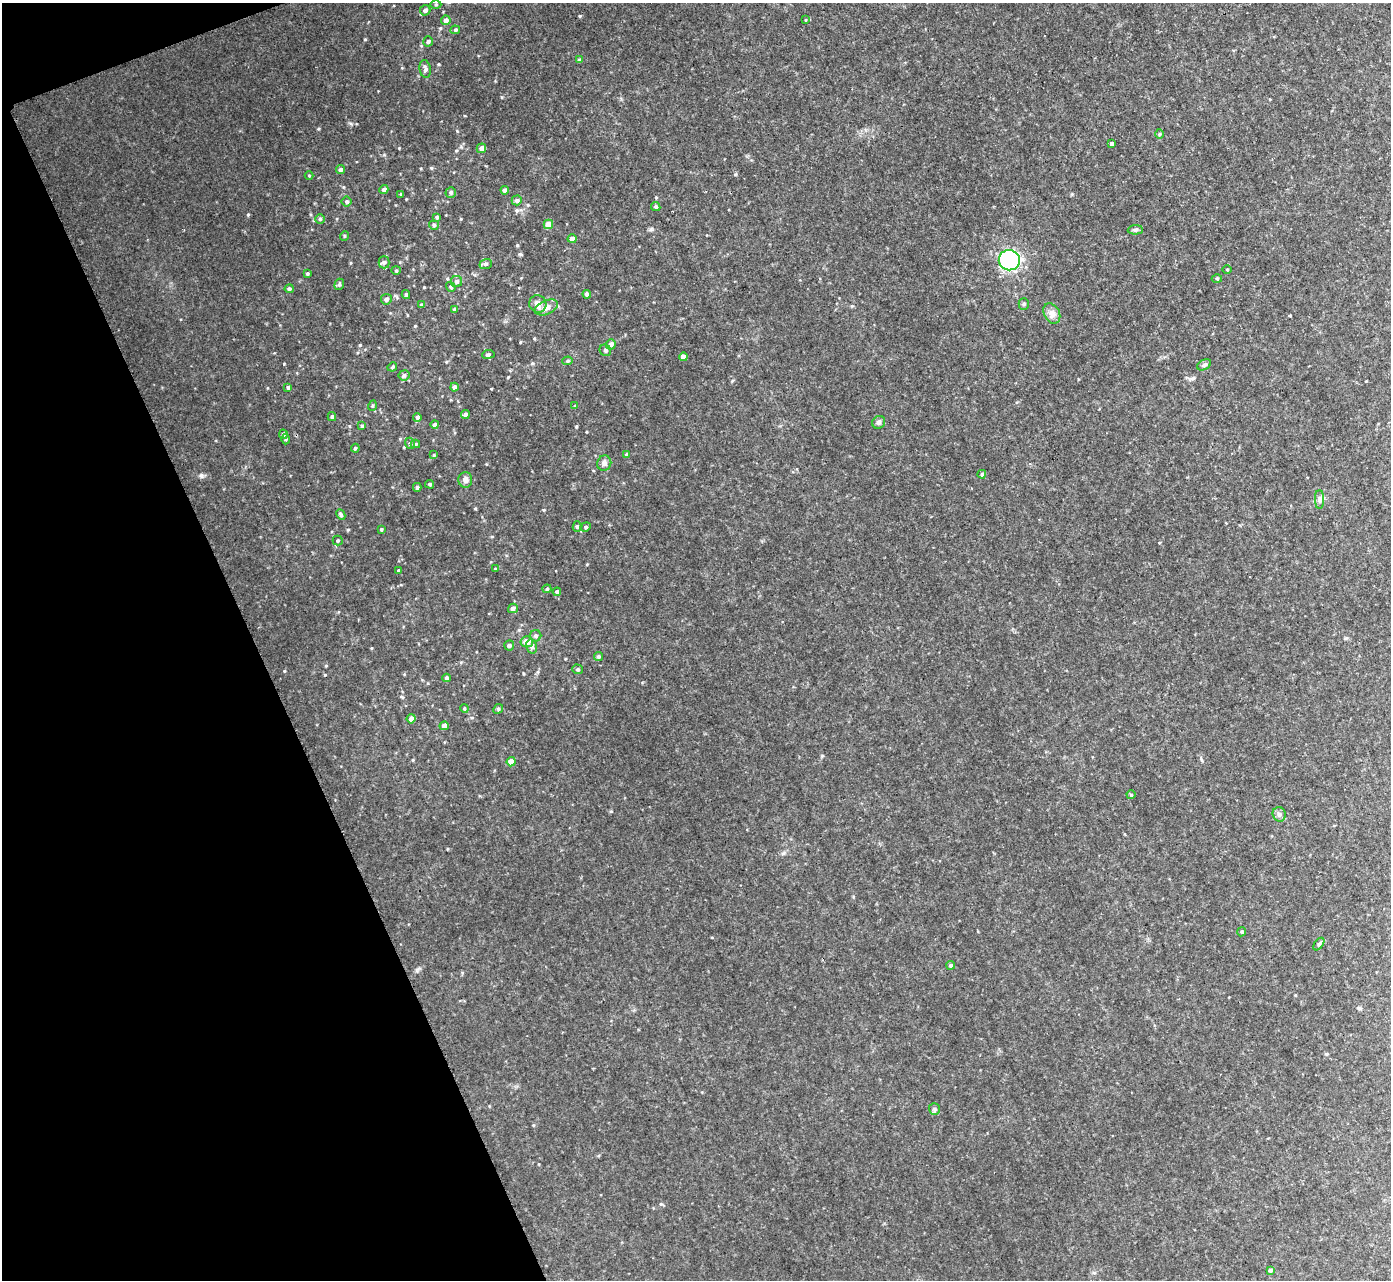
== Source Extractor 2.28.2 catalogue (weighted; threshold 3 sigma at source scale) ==
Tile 5 of 4 x 4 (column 1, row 2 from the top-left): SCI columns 70-1458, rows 2711-3988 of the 5692 x 5725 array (HDU 1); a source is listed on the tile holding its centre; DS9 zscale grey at full resolution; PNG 1393 x 1282 px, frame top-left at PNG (2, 3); each listed source drawn as its Kron ellipse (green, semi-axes under 4 px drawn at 4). Shown black and unused: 19% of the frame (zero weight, under 2 of 3 exposures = <1% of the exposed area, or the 3 px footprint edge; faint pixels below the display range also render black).
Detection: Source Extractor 2.28.2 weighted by HDU 2 'WHT'; one run over the whole footprint, this tile lists its part. Background 0.0921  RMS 0.012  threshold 0.0536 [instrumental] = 3 sigma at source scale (4.5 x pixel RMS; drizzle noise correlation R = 1.50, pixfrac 1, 0.05/0.05 arcsec/px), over >= 5 px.
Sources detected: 107; all 107 listed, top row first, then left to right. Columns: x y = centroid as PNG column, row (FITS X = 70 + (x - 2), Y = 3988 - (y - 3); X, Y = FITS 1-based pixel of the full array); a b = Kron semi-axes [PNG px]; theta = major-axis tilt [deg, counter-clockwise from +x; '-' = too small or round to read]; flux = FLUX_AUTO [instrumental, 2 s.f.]
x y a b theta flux
436 5 5 3 - 1.4
425 10 5 5 - 3.2
446 20 5 4 - 3.9
806 20 4 2 - 0.75
455 30 5 3 - 1.5
428 41 5 4 - 2.1
579 60 4 3 - 2.1
425 69 9 5 -80 3
1159 134 5 3 - 1.1
1112 144 4 3 - 3
481 148 5 4 - 5
341 170 4 4 - 2.7
309 175 4 3 - 0.89
384 189 4 4 - 3.1
505 190 4 4 - 3.5
451 192 5 5 - 2.2
401 194 4 3 - 1.1
517 200 5 5 - 2.5
347 202 5 5 - 1.8
656 207 5 4 - 2
437 217 4 3 - 1.7
320 219 5 5 - 1.7
548 224 5 4 - 11
434 225 5 4 - 1.7
1135 230 7 4 2 2.2
344 236 5 3 - 1.1
572 239 4 4 - 5.9
1009 260 10 10 - 130
384 262 6 5 - 2.2
486 264 6 5 - 2.1
1227 269 4 3 - 0.92
396 270 4 4 - 1.3
307 273 4 3 - 1.2
1217 279 5 3 - 1.2
456 281 6 5 - 2.9
339 284 6 4 69 1.6
451 287 5 4 - 1.6
289 289 4 4 - 2.2
406 294 4 3 - 1.8
587 294 4 4 - 4
386 299 5 5 - 3.5
538 304 9 8 - 6.2
1024 304 5 5 - 1.6
421 305 3 3 - 1.8
546 307 12 7 23 10
454 309 4 4 - 2
1052 313 11 7 -62 5.5
611 344 5 4 - 5
605 350 6 5 - 2.1
488 354 6 3 8 1.4
683 357 4 4 - 7.7
567 361 5 4 - 1.7
1204 365 7 5 29 2.2
392 367 5 3 - 1.3
404 375 5 5 - 1.8
288 387 4 3 - 1.6
454 387 4 4 - 3.2
372 406 5 3 - 1.1
575 406 3 3 - 1.4
465 414 4 4 - 3.4
332 417 4 4 - 1.8
417 417 4 4 - 2.9
879 422 7 6 - 2.4
435 424 4 4 - 2.9
362 426 4 4 - 1.6
283 434 5 4 - 2.3
285 439 5 3 - 1.3
410 443 6 4 -69 1.9
415 444 4 4 - 1.5
355 448 4 3 - 1.2
627 454 4 4 - 1.8
434 455 4 4 - 0.98
604 463 8 7 - 3.5
982 474 4 4 - 2
465 480 8 7 - 4.3
430 484 4 4 - 1.5
417 487 4 4 - 1.7
1319 499 9 4 -90 3
341 515 5 4 - 1.8
577 527 5 4 - 1.6
586 527 5 4 - 1.7
381 529 4 3 - 1.2
338 540 5 5 - 1.4
495 569 3 3 - 0.99
399 571 3 3 - 1.4
547 589 4 4 - 1.2
557 592 4 4 - 2.5
513 608 5 4 - 4.1
536 636 6 6 - 2.3
527 642 6 5 - 11
509 645 5 5 - 2.4
531 646 7 5 -75 2.4
599 657 4 4 - 1.8
578 669 5 4 - 1.7
447 678 4 4 - 2.6
464 708 4 3 - 0.95
498 709 5 4 - 1.3
411 719 4 4 - 5.4
444 726 4 4 - 6.1
511 762 4 4 - 10
1131 795 4 4 - 1.2
1279 814 7 6 - 3.1
1242 932 5 4 - 1.6
1319 944 7 4 53 1.7
951 965 4 4 - 2
934 1109 6 5 - 2.1
1270 1270 4 3 - 2.4
Unlisted compact peaks at least as high as the median listed source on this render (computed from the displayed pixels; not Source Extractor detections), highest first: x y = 201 475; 580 16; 360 345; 284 671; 248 215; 365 39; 325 675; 520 254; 284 364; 517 245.